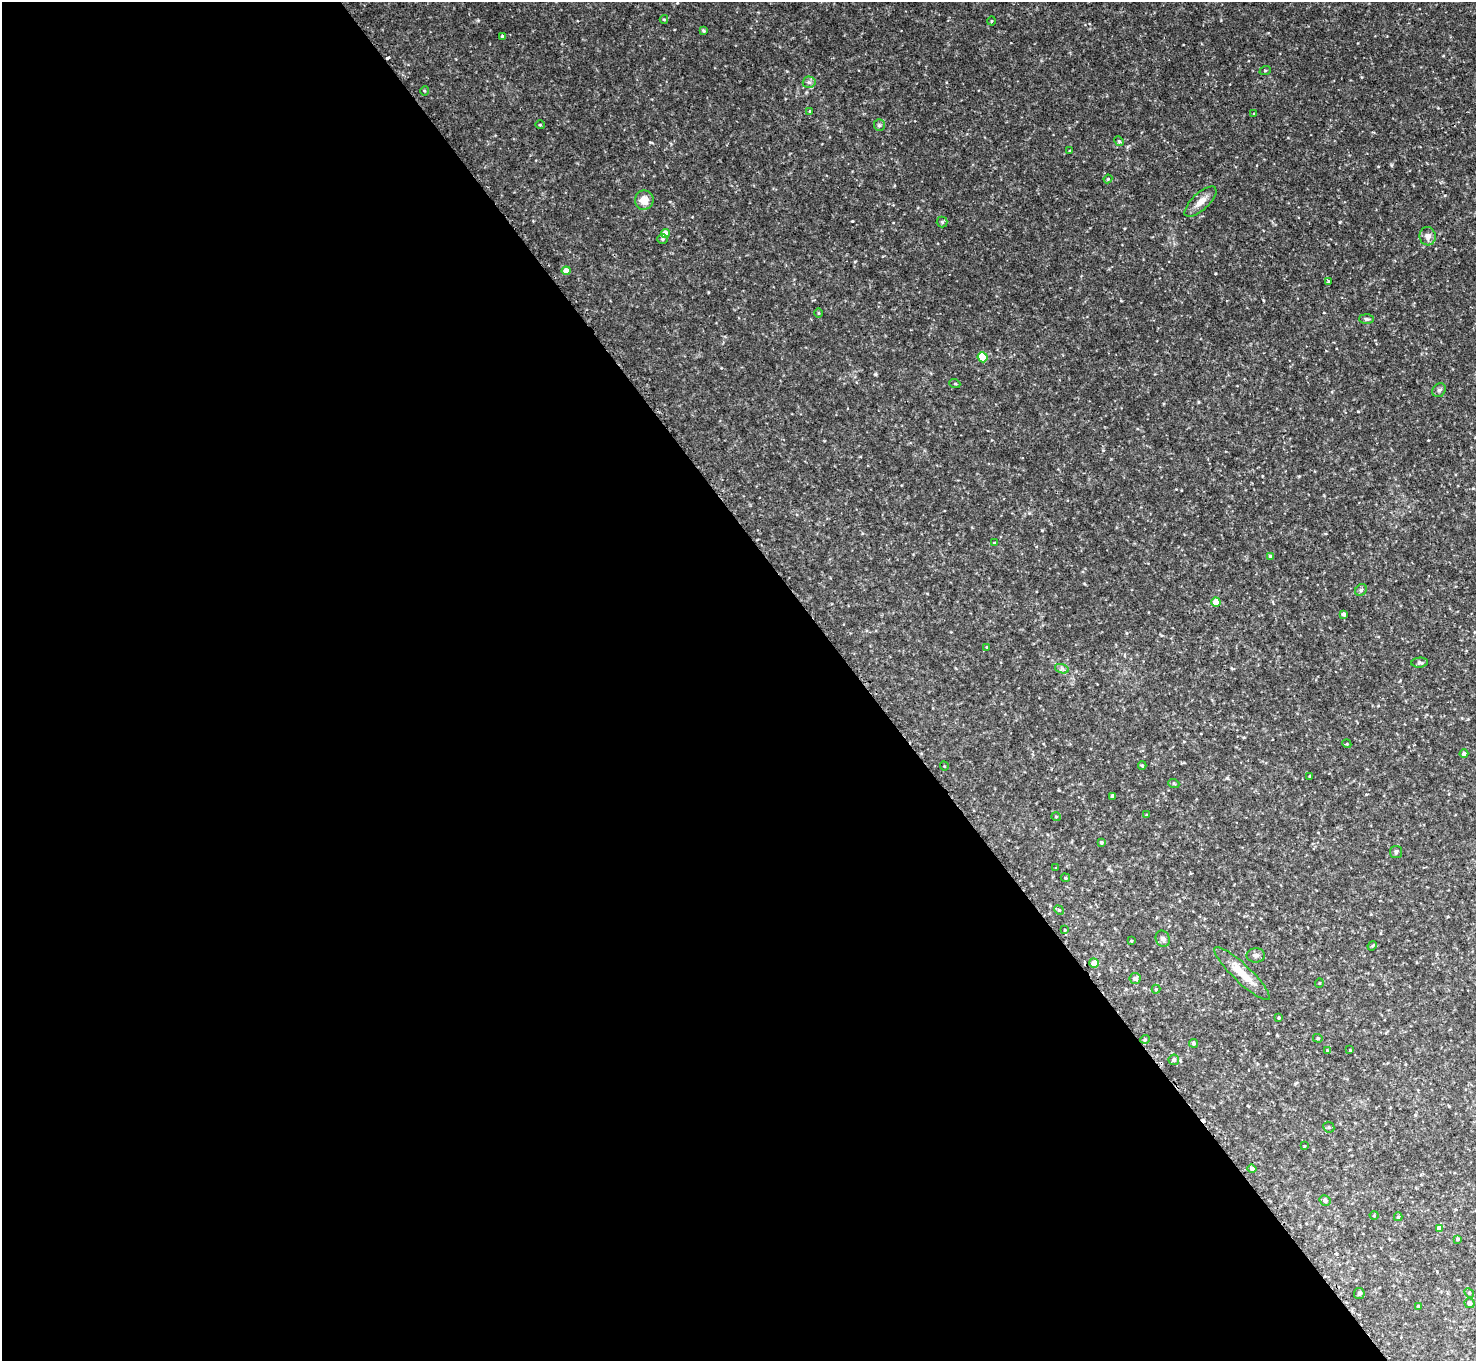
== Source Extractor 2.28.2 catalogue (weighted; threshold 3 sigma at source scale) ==
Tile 9 of 4 x 4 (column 1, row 3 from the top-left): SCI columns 109-1582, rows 1878-3236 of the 6111 x 6115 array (HDU 1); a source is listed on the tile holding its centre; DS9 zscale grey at full resolution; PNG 1478 x 1363 px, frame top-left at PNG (2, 2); each listed source drawn as its Kron ellipse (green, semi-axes under 4 px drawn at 4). Shown black and unused: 58% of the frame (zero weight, under 2 of 3 exposures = <1% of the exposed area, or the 3 px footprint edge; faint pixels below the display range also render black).
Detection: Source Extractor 2.28.2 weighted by HDU 2 'WHT'; one run over the whole footprint, this tile lists its part. Background 0.0889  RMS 0.0077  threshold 0.0348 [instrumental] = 3 sigma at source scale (4.5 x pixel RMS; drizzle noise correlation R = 1.50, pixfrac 1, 0.05/0.05 arcsec/px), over >= 5 px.
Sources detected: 80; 2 cosmic-ray / hot-pixel residue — neither listed nor drawn; the other 78 listed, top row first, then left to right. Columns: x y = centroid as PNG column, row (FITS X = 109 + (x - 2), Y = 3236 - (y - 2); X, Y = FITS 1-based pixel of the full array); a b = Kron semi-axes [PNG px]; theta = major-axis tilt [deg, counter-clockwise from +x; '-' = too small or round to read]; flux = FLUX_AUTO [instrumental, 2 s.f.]
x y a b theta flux
664 19 4 4 - 0.75
992 21 4 3 - 0.76
703 31 4 3 - 1
502 36 3 3 - 1.2
1265 71 6 3 19 0.75
809 82 6 6 - 1.9
424 91 5 3 - 0.71
810 111 4 3 - 0.79
1254 114 3 2 - 0.93
540 125 5 3 - 0.6
879 125 6 5 - 1.3
1119 141 5 4 - 0.84
1070 151 3 3 - 0.68
1108 179 4 3 - 0.95
644 200 9 9 - 8.6
1200 202 20 8 43 6.7
942 222 5 5 - 1.1
665 234 4 4 - 9.1
1428 236 9 8 - 4.2
662 239 5 5 - 1.2
566 271 4 4 - 7.3
1328 282 4 2 - 0.65
819 313 5 3 - 0.69
1367 319 7 5 -3 1.6
983 357 5 5 - 22
955 384 5 3 - 0.66
1439 390 7 6 - 1.9
994 543 4 3 - 0.65
1270 557 4 4 - 2.1
1361 590 6 5 - 1.3
1216 602 5 4 - 10
1344 614 4 4 - 1.6
987 647 3 3 - 0.61
1420 663 8 5 5 1.6
1062 669 7 4 -18 1.7
1347 744 4 3 - 0.69
1464 754 4 4 - 2
1142 765 4 3 - 0.97
944 766 4 3 - 0.56
1310 776 4 3 - 0.78
1174 784 6 3 -20 0.83
1113 796 4 3 - 2.4
1146 815 3 3 - 0.73
1056 817 4 4 - 0.89
1101 842 4 4 - 1.2
1396 852 6 6 - 1.3
1056 868 3 2 - 0.59
1065 878 5 4 - 0.88
1059 910 5 4 - 0.94
1065 930 3 2 - 0.59
1163 939 8 7 - 2.4
1131 941 3 2 - 0.6
1372 946 5 3 - 0.75
1256 955 9 7 0 2.6
1094 963 5 4 - 5.5
1242 973 37 9 -44 15
1135 978 6 5 - 2.8
1319 983 5 3 - 0.54
1156 989 4 4 - 0.73
1279 1018 3 3 - 0.82
1318 1038 5 4 - 0.93
1145 1039 5 3 - 0.92
1193 1043 4 4 - 1.3
1327 1050 4 3 - 0.61
1350 1050 3 2 - 0.53
1174 1060 5 5 - 2.8
1329 1127 6 5 - 1.1
1304 1146 2 2 - 0.51
1252 1169 4 4 - 2.5
1325 1200 6 5 - 2.5
1374 1215 4 4 - 0.8
1398 1217 4 4 - 1.3
1439 1228 4 4 - 5.4
1457 1239 3 3 - 1.1
1469 1293 5 4 - 0.88
1359 1294 5 5 - 1.5
1469 1303 5 5 - 2.2
1418 1307 4 3 - 1.5
Unlisted compact peaks at least as high as the median listed source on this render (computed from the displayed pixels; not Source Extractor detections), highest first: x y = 852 221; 875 374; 1340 222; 650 142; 478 20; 1227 778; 1103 450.